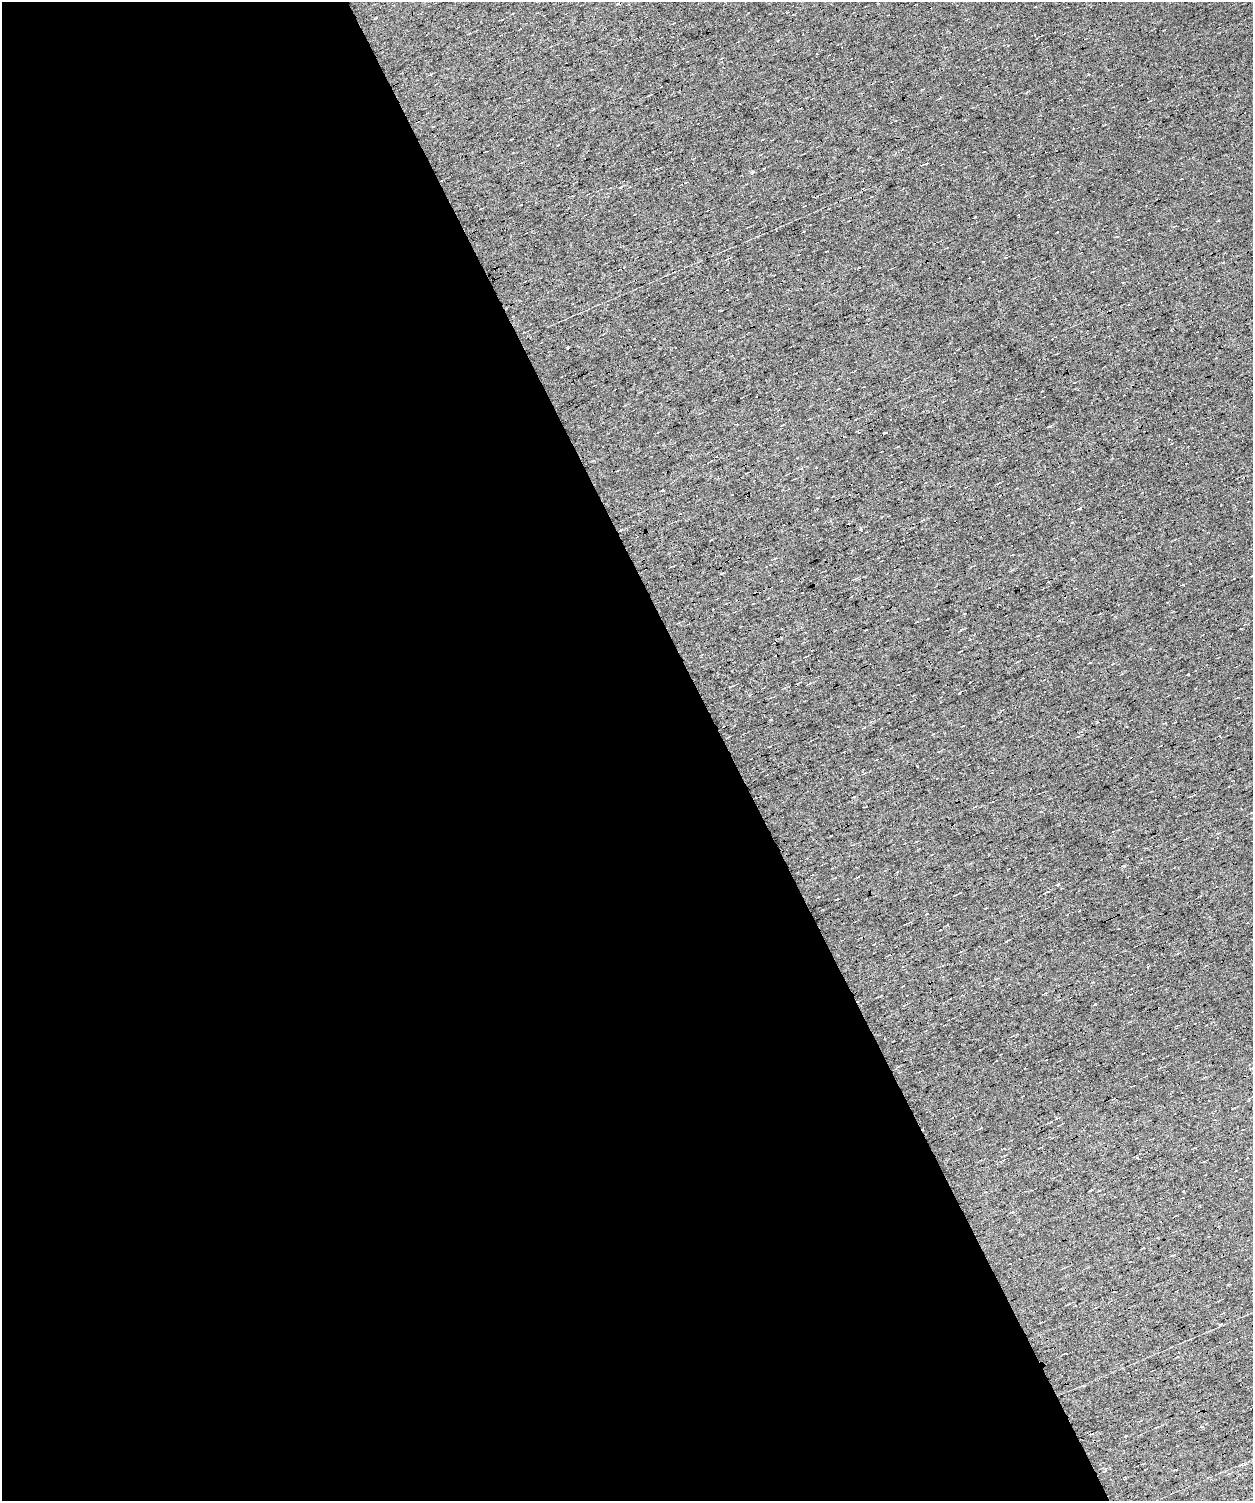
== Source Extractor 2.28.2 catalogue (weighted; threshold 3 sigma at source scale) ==
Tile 4 of 3 x 3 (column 1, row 2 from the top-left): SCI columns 1-1251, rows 1617-3115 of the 3754 x 4701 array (HDU 1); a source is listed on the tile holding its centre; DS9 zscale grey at full resolution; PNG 1255 x 1503 px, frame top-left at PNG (2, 2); no overlay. Shown black and unused: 58% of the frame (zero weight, under 5 of 9 exposures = <1% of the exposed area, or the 3 px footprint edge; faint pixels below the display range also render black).
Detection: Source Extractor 2.28.2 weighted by HDU 2 'WHT'; one run over the whole footprint, this tile lists its part. Background 0.0119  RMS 0.0071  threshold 0.0291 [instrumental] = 3 sigma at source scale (4.09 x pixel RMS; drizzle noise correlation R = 1.36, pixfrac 0.8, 0.0396/0.0396 arcsec/px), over >= 5 px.
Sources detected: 58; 25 cosmic-ray / hot-pixel residue — not listed; the other 33 listed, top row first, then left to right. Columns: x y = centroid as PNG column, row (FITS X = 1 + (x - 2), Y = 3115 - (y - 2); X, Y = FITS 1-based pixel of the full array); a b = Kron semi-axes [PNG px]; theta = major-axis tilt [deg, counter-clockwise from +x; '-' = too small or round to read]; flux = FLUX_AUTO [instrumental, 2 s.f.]
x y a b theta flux
817 54 2 2 - 0.44
430 74 4 3 - 0.56
740 103 2 2 - 0.47
927 163 3 3 - 20
975 217 3 2 - 0.59
675 220 4 2 - 0.45
1175 226 4 2 - 0.51
804 231 3 2 - 0.43
984 261 3 2 - 0.48
654 339 3 2 - 0.42
885 433 4 2 - 0.51
898 446 3 2 - 0.48
663 489 3 3 - 5.5
1080 508 3 3 - 0.88
621 530 4 3 - 0.48
775 558 4 3 - 0.91
1090 662 3 2 - 0.57
810 683 5 4 - 0.75
1220 736 3 2 - 0.74
917 766 2 2 - 0.45
854 796 3 3 - 0.6
1123 865 5 3 - 0.9
1047 891 5 2 - 0.63
927 914 3 2 - 0.39
903 986 3 2 - 0.33
1095 1004 3 2 - 0.95
1251 1068 3 3 - 0.56
1249 1099 5 3 - 0.55
1051 1122 5 3 - 0.57
1184 1191 3 2 - 0.72
1221 1324 5 3 - 0.66
1203 1426 4 4 - 1.1
1105 1470 7 3 59 0.71
Overlapping masked pixels (flux is a lower limit): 1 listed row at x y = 621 530
Unlisted compact peaks at least as high as the median listed source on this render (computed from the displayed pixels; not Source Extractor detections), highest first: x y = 752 172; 1188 674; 1058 885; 961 630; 1218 220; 1088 74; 621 187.